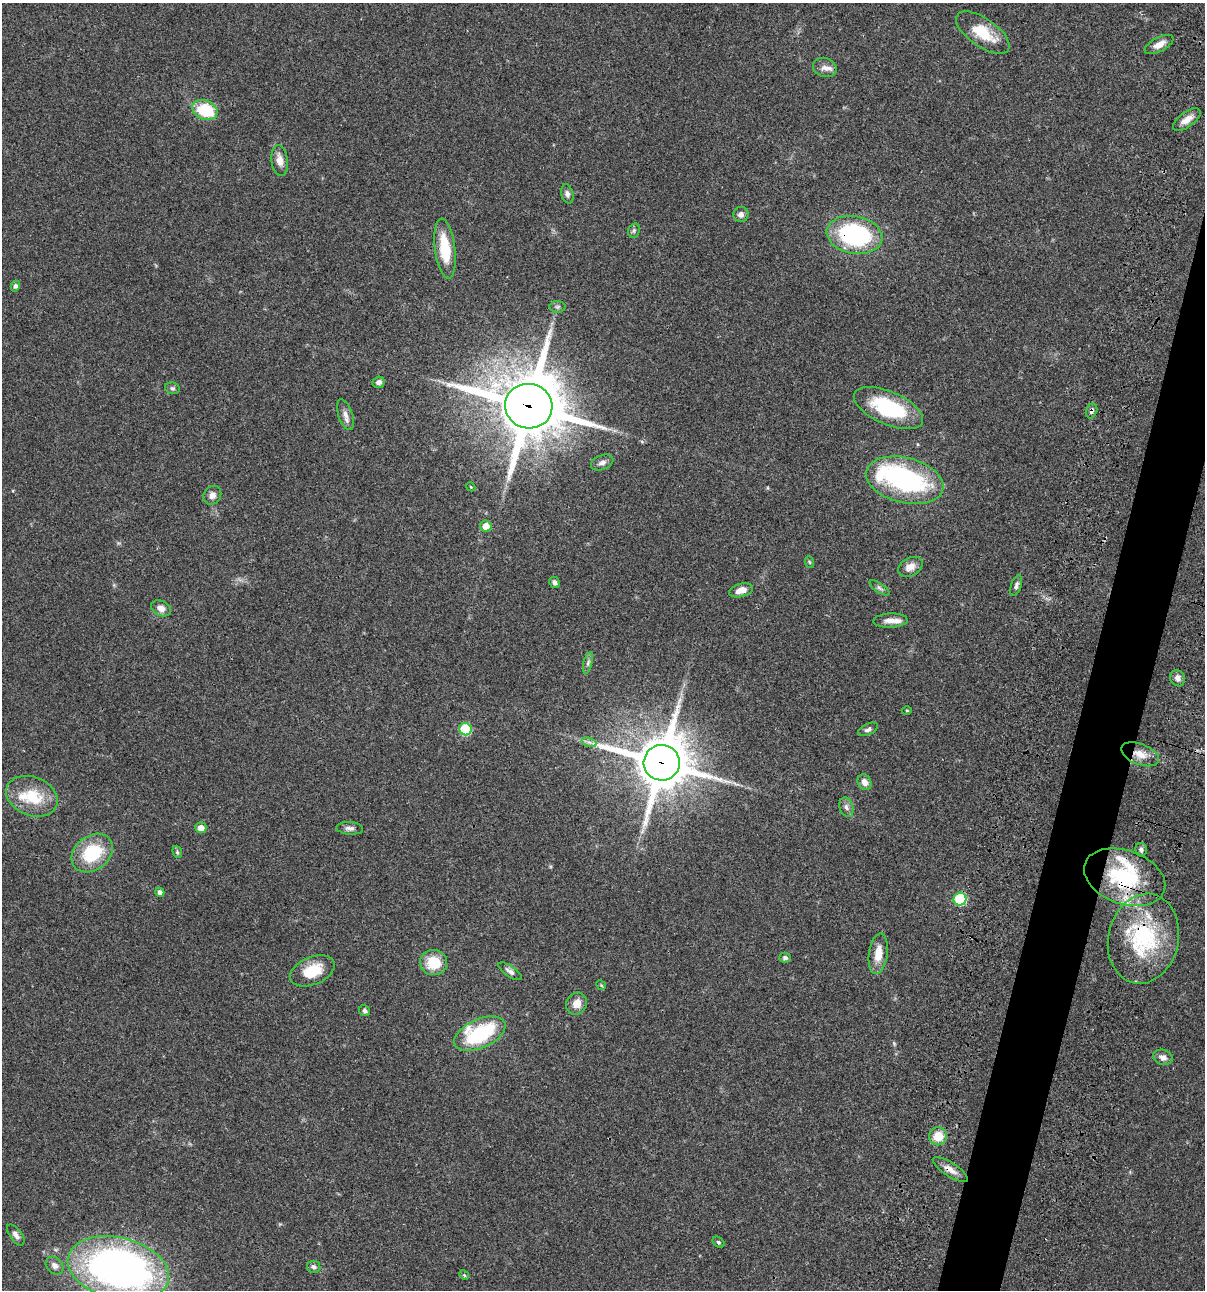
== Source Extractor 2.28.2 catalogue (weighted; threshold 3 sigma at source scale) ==
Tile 10 of 4 x 4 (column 2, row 3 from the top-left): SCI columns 1437-2639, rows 1408-2695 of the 5404 x 5390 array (HDU 1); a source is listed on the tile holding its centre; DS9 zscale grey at full resolution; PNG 1207 x 1292 px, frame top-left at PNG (2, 3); each listed source drawn as its Kron ellipse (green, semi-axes under 4 px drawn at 4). Shown black and unused: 4% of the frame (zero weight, under 3 of 4 exposures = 9% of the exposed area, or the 3 px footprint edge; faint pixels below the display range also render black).
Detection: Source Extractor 2.28.2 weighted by HDU 2 'WHT'; one run over the whole footprint, this tile lists its part. Background 0.0467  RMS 0.0053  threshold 0.0237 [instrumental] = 3 sigma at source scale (4.5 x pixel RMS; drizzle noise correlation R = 1.50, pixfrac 1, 0.05/0.05 arcsec/px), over >= 5 px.
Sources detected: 75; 1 inside a brighter object's white glare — neither listed nor drawn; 4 inside a brighter listed object's ellipse — not listed separately; the other 70 listed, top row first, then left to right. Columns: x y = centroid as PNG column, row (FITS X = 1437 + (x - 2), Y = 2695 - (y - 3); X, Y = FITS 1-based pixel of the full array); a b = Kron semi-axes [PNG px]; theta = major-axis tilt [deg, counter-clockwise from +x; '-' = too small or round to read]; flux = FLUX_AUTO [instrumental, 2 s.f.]
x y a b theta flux
983 33 31 14 -35 15
1159 44 16 7 28 4.2
825 68 12 9 -17 3
205 110 13 9 -23 23
1187 120 16 7 36 4.7
280 160 15 8 -82 4.3
567 194 10 6 -74 1.6
741 214 8 7 - 2.1
634 231 7 5 71 1
854 235 28 19 -10 62
445 249 30 10 -83 17
15 286 5 4 - 1.3
557 307 8 6 1 1.1
379 382 6 5 - 1.7
172 388 7 5 -13 1.1
529 406 24 22 -9 3600
888 408 37 16 -23 36
1092 411 7 5 69 1.4
345 415 16 7 -72 2.8
602 462 12 7 22 2.1
905 480 39 22 -14 77
471 487 5 3 - 0.44
212 495 10 8 51 2.7
486 526 6 5 - 5.6
809 562 6 3 -70 0.6
910 567 13 9 28 3.9
555 582 5 5 - 1.4
1016 586 11 5 71 1.5
879 588 11 4 -34 1.4
741 590 12 6 15 4.2
161 608 10 7 -25 3.5
890 620 17 7 2 3.9
588 663 11 4 76 1.4
1177 678 8 7 - 2.1
907 710 5 3 - 0.48
465 729 6 6 - 27
868 729 11 5 25 1.4
589 742 7 4 -18 1.4
1140 754 20 10 -21 6.3
662 763 18 17 - 2700
865 782 8 6 -58 2.9
32 796 27 19 -21 18
846 807 10 6 -71 1.9
201 828 6 5 - 3.4
350 828 13 6 -3 2.1
1141 850 7 5 -78 1.6
177 852 6 4 -70 0.73
92 853 22 17 38 25
1125 877 42 27 -20 44
160 892 5 4 - 1.6
960 899 6 6 - 35
1143 939 45 35 77 51
878 954 20 9 82 7.4
785 958 6 5 - 1.4
434 963 13 12 - 13
312 971 23 13 23 14
510 971 13 5 -34 2
601 985 5 4 - 0.52
577 1004 11 10 - 4.7
364 1011 6 5 - 1.1
480 1034 27 14 24 44
1163 1057 10 7 -19 2.6
938 1136 9 9 - 8.4
950 1170 20 7 -33 4.1
16 1235 12 6 -53 2.2
719 1242 7 4 -41 0.77
55 1265 10 8 -46 2.4
314 1267 7 6 - 1.3
118 1269 52 31 -14 250
464 1275 5 4 - 0.54
Overlapping masked pixels (flux is a lower limit): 9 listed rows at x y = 854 235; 529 406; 1092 411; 1140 754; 662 763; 1125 877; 960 899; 1143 939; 950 1170
Isophote crosses this tile's border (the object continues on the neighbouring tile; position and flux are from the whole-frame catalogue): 1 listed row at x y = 118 1269